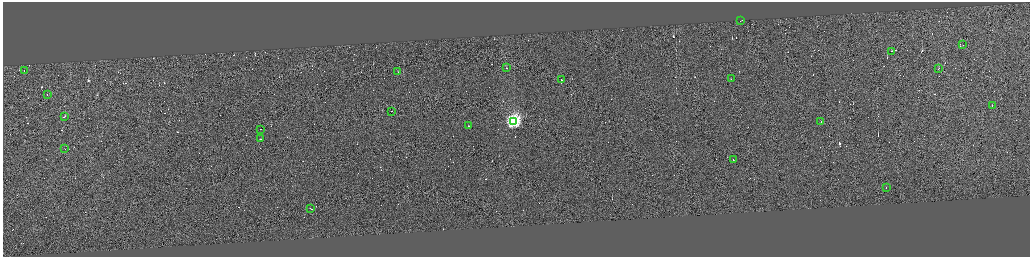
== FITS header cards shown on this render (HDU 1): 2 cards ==
NAXIS1  =                 4110
NAXIS2  =                 1018

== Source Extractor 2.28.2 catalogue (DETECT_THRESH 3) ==
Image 4110 x 1018 px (HDU 1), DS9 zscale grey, zoomed out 1/4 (1 PNG px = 4 x 4 image px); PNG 1032 x 259 px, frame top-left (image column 4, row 1017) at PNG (3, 2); each listed source drawn as its Kron ellipse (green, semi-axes under 4 px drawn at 4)
Background 0.148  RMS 3.9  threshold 11.6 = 3 sigma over >= 5 px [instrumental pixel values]
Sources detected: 347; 325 cannot appear on this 1/4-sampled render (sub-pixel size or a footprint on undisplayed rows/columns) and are neither listed nor drawn; the other 22 listed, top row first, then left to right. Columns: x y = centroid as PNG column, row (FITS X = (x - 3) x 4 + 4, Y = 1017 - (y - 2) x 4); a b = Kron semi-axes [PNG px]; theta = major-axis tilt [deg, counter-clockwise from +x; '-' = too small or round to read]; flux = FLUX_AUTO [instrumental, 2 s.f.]
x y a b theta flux
740 20 2 1 - 15000
963 45 2 1 - 9900
892 51 3 1 - 33000
506 68 2 1 - 10000
939 68 3 1 - 17000
24 71 2 1 - 33000
398 71 2 1 - 13000
731 78 2 1 - 14000
561 80 2 1 - 44000
47 94 2 1 - 20000
992 105 2 1 - 14000
391 111 2 1 - 25000
64 116 3 1 - 21000
514 121 4 4 - 650000
821 121 2 1 - 22000
469 126 2 1 - 33000
260 129 2 1 - 16000
261 139 2 1 - 37000
65 148 2 1 - 14000
733 159 2 1 - 17000
886 187 2 1 - 33000
311 208 2 1 - 20000
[325 sub-pixel or undisplayed-footprint detections neither listed nor drawn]